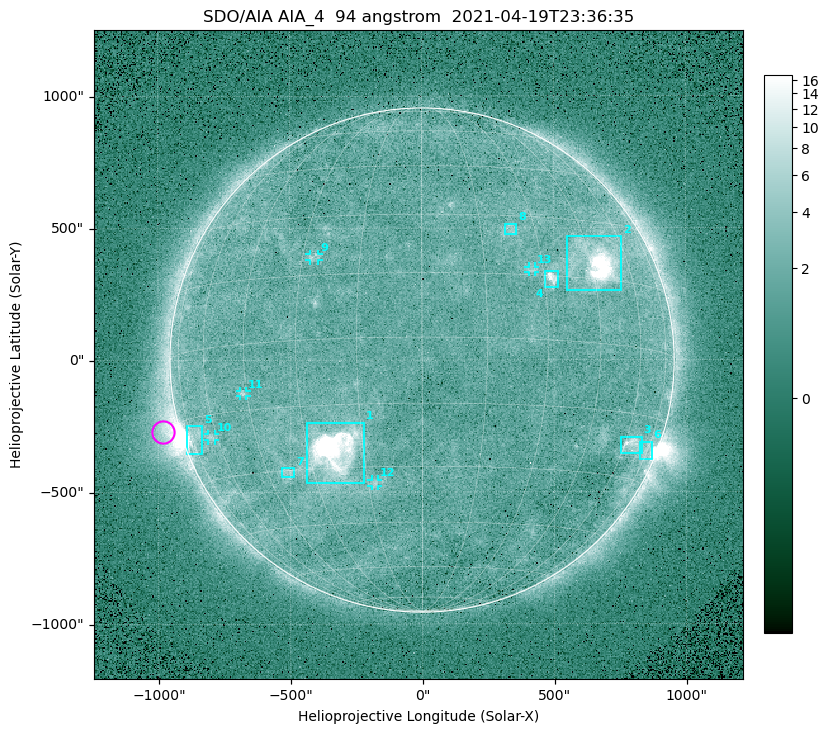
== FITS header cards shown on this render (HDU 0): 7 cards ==
TELESCOP= 'SDO/AIA '
INSTRUME= 'AIA_4   '
WAVELNTH=                   94
WAVEUNIT= 'angstrom'
DATE-OBS= '2021-04-19T23:36:35.12'
CTYPE1  = 'HPLN-TAN'
CTYPE2  = 'HPLT-TAN'

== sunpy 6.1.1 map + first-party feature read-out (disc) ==
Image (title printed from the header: SDO/AIA AIA_4  94 angstrom  2021-04-19T23:36:35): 512 x 512 px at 4.8 arcsec/px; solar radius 955 arcsec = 199 px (full disc in frame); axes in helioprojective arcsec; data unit not stated in the header (colour bar unlabelled)
Orientation: roll -0.138 deg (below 1 deg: not rotated)
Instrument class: DISC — disc imager (sunpy class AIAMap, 94 A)
Bright regions (active regions / flare kernels): reference = the median radial profile (limb darkening/brightening removed); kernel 5 px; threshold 5 sigma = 2.58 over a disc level ~1.77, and >= 1.15x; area >= 9 px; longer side >= 5 px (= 24 arcsec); searched inside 0.97 R_sun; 13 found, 13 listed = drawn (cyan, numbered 1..; 5 of them under ~33 arcsec drawn as corner ticks so the feature stays visible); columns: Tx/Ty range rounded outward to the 10 arcsec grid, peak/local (2 s.f.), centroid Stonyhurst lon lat
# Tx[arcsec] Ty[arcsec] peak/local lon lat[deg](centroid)
1 -440..-220 -470..-230 674 -23 -26
2 550..760 260..470 63 +47 +19
3 750..830 -360..-290 4.4 +64 -22
4 460..520 270..340 6.9 +32 +14
5 -900..-830 -360..-250 6.3 -73 -19
6 820..870 -380..-310 3 +74 -23
7 -540..-480 -440..-410 2.9 -38 -30
8 310..360 470..520 2.9 +23 +26
9 -430..-390 380..410 2.9 -27 +19
10 -810..-780 -300..-280 2.9 -63 -20
11 -690..-660 -140..-110 3.3 -46 -11
12 -190..-170 -480..-450 2.9 -13 -34
13 400..430 330..360 2.8 +27 +16
Off-limb structures (1.02-1.3 R_sun): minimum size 50 px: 6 found; the strongest spans PA ~90..115 deg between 1.02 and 1.22 R_sun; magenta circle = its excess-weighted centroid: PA ~105 deg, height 1.07 R_sun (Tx ~-980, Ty ~-270 arcsec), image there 4.8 x the reference